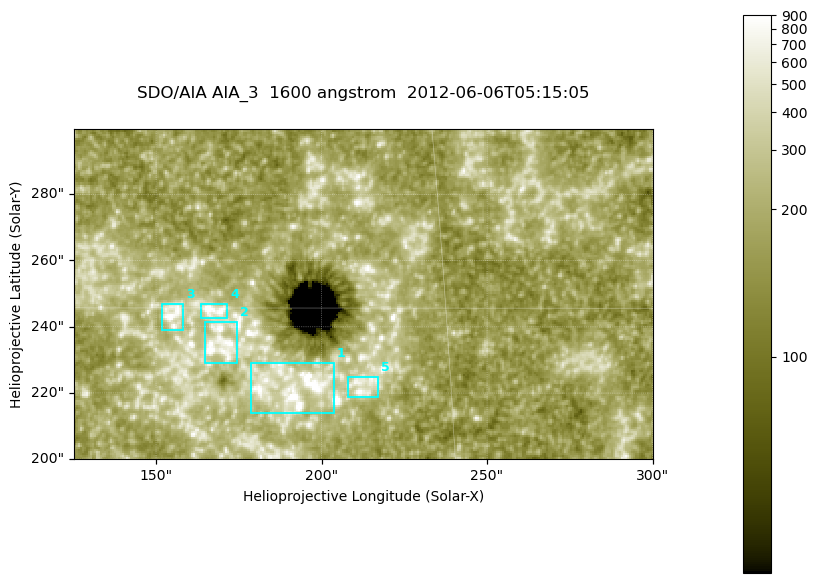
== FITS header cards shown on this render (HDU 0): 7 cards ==
TELESCOP= 'SDO/AIA '
INSTRUME= 'AIA_3   '
WAVELNTH=                 1600
WAVEUNIT= 'angstrom'
DATE-OBS= '2012-06-06T05:15:05.12'
CTYPE1  = 'HPLN-TAN'
CTYPE2  = 'HPLT-TAN'

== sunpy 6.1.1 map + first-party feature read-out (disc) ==
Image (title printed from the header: SDO/AIA AIA_3  1600 angstrom  2012-06-06T05:15:05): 287 x 164 px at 0.609 arcsec/px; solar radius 946 arcsec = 1552 px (partial field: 0.6% of the solar disc is inside the frame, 100% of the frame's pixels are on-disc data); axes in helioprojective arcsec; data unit not stated in the header (colour bar unlabelled)
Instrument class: DISC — disc imager (sunpy class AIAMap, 1600 A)
Bright regions (active regions / flare kernels): reference = the on-disc median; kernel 3 px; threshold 5 sigma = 316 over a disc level ~178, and >= 1.15x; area >= 47 px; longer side >= 3 px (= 1.8 arcsec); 5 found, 5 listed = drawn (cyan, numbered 1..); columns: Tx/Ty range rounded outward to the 2 arcsec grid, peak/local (2 s.f.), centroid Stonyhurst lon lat
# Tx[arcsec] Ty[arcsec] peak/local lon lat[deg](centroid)
1 178..204 214..230 7.4 +12 +14
2 164..176 228..242 6.3 +11 +14
3 152..158 238..248 5.9 +10 +15
4 162..172 242..248 7.7 +11 +15
5 208..218 218..226 4.5 +13 +14